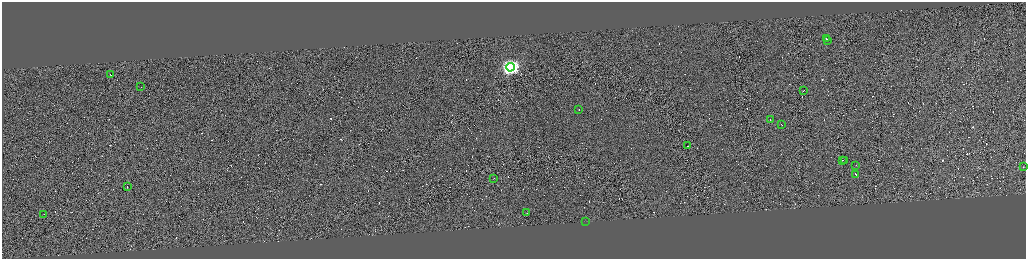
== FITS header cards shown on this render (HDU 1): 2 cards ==
NAXIS1  =                 4096
NAXIS2  =                 1028

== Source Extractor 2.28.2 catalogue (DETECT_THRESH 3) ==
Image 4096 x 1028 px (HDU 1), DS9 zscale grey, zoomed out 1/4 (1 PNG px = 4 x 4 image px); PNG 1028 x 261 px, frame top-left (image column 2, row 1026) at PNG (2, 2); each listed source drawn as its Kron ellipse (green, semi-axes under 4 px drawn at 4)
Background -0.731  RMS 4.1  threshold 12.4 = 3 sigma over >= 5 px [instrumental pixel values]
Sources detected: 450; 430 cannot appear on this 1/4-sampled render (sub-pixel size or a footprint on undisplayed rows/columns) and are neither listed nor drawn; the other 20 listed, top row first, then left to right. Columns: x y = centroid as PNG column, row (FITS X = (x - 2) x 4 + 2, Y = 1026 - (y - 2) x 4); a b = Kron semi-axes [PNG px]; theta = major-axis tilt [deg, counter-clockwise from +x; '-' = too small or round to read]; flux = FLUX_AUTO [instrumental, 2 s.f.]
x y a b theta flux
826 39 2 1 - 26000
827 40 2 1 - 27000
510 67 4 4 - 680000
110 74 2 1 - 27000
141 86 2 1 - 17000
803 90 2 1 - 97000
578 110 2 1 - 47000
770 119 2 1 - 18000
781 124 2 1 - 15000
687 146 2 1 - 17000
842 160 3 1 - 28000
844 160 2 1 - 20000
856 165 2 1 - 7900
1023 166 2 1 - 20000
855 174 3 1 - 28000
494 178 2 1 - 12000
127 187 2 1 - 16000
527 213 2 1 - 12000
43 214 2 1 - 10000
585 221 3 1 - 34000
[430 sub-pixel or undisplayed-footprint detections neither listed nor drawn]